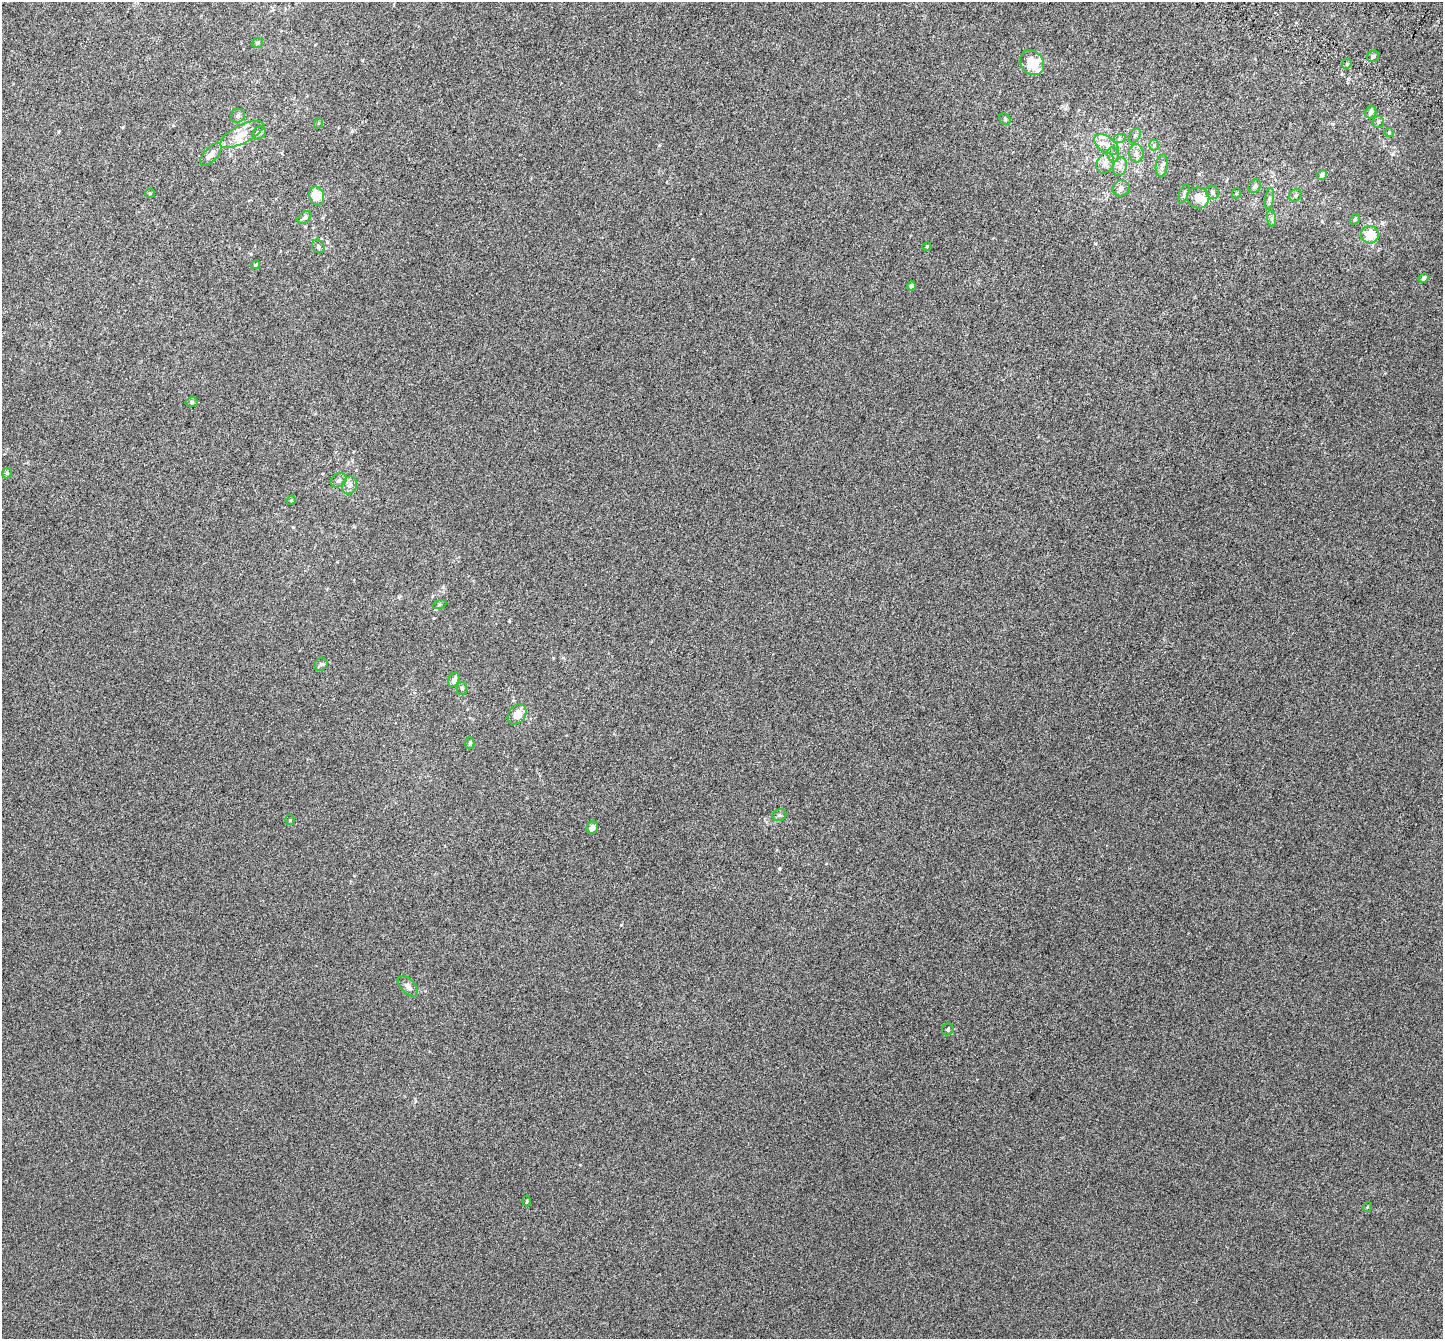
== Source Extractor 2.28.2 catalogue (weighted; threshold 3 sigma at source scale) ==
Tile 10 of 4 x 4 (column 2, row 3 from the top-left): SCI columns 1559-2999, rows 1732-3068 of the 5974 x 6071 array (HDU 1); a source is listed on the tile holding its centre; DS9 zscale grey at full resolution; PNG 1445 x 1341 px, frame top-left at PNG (2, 2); each listed source drawn as its Kron ellipse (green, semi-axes under 4 px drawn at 4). Shown black and unused: <1% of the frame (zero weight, under 3 of 6 exposures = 6% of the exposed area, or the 3 px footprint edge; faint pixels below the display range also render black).
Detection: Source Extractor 2.28.2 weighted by HDU 2 'WHT'; one run over the whole footprint, this tile lists its part. Background 0.00107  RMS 0.0049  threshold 0.02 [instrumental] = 3 sigma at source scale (4.09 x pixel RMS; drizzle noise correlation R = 1.36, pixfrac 0.8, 0.0396/0.0396 arcsec/px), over >= 5 px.
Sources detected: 70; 10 inside a brighter listed object's ellipse — not listed separately; the other 60 listed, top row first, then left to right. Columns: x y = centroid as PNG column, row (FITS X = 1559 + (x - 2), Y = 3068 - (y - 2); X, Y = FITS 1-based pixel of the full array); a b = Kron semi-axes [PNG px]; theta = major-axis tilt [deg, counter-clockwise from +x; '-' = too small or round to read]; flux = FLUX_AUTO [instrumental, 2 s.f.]
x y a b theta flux
257 43 6 4 18 0.7
1373 57 6 5 - 1.3
1032 63 13 11 -49 8.3
1347 64 5 4 - 0.59
1371 112 6 5 - 1.8
238 116 7 6 - 1.3
1005 119 6 5 - 0.69
1378 122 6 6 - 0.81
319 123 5 3 - 0.35
259 133 7 6 - 1
1389 133 4 4 - 0.4
242 134 24 9 28 6.2
1135 136 8 5 62 0.88
1119 139 7 4 19 0.77
1106 144 14 8 -34 3.5
1154 145 5 5 - 0.85
1136 153 9 7 -83 1.9
211 155 14 6 47 2.7
1113 155 7 5 -71 1.3
1105 163 11 8 62 2.6
1162 166 11 6 82 1.5
1120 167 9 7 74 1.9
1322 175 5 4 - 1.4
1255 186 7 6 - 1.3
1121 188 8 7 - 1.7
1212 192 7 6 - 0.99
150 193 5 4 - 0.47
1237 193 5 3 - 0.36
1184 194 10 4 67 0.85
1295 195 7 5 40 0.83
317 196 9 7 -77 7.2
1198 198 11 10 - 4.3
1269 199 11 4 81 1.1
304 218 7 5 37 1.1
1272 218 8 4 -82 0.95
1355 219 6 4 57 0.7
1370 235 9 8 - 7.9
318 246 7 5 -60 0.97
927 247 4 3 - 0.36
255 265 5 4 - 0.59
1424 278 5 4 - 1.2
911 286 4 4 - 1.2
192 402 6 5 - 0.72
7 473 5 5 - 0.59
339 480 8 6 30 1.4
349 485 9 7 77 1.9
291 500 5 4 - 0.5
440 604 7 3 19 0.57
321 664 7 6 - 1
454 680 7 5 67 2.4
462 689 6 5 - 0.75
517 714 11 8 53 5
470 743 6 4 89 0.76
779 815 7 5 22 1
290 820 5 4 - 0.44
592 828 6 5 - 2.4
408 986 13 7 -46 2.1
948 1029 6 5 - 0.77
527 1201 5 3 - 0.43
1367 1207 5 3 - 0.3
Unlisted compact peaks at least as high as the median listed source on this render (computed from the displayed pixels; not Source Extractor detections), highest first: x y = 621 925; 779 869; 352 131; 293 527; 1095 243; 362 60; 659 145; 1322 221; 1199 174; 123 127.